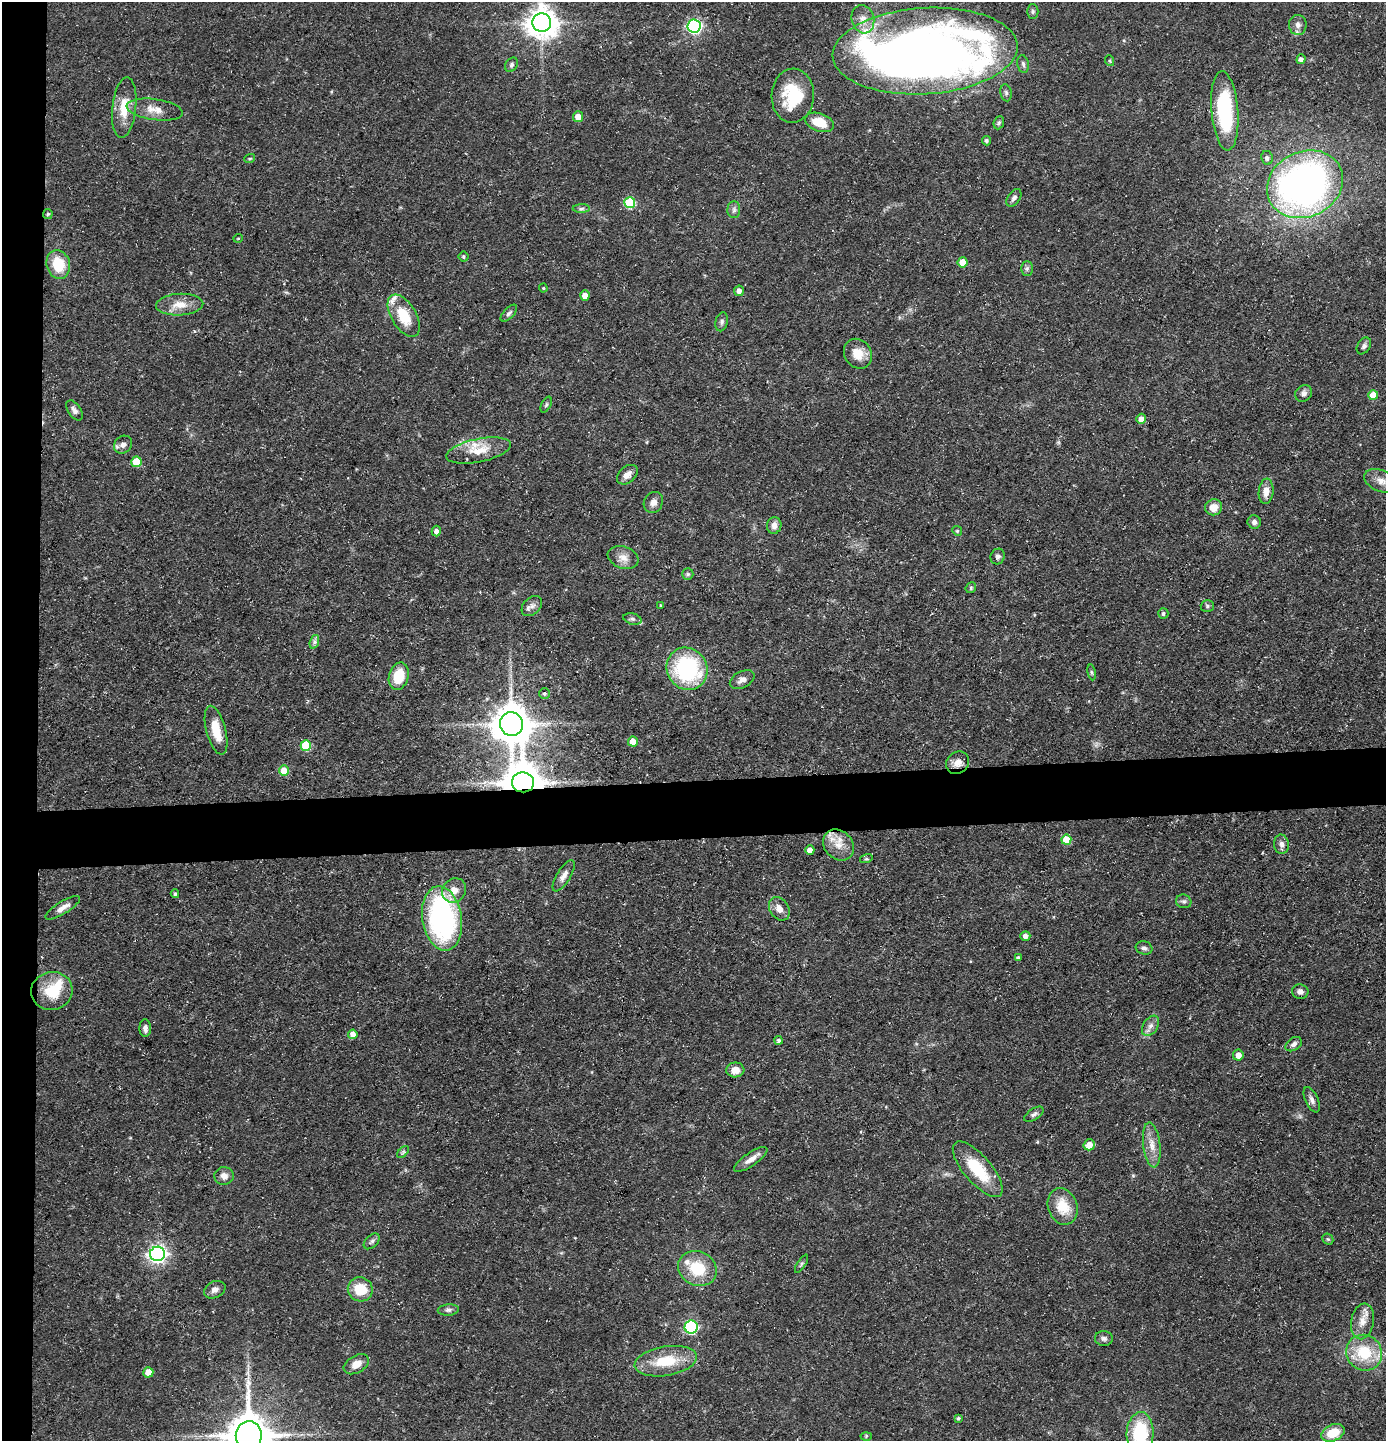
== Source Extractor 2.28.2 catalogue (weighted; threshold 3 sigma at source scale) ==
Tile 4 of 3 x 3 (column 1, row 2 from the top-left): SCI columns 72-1455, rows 1440-2878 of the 4292 x 4317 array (HDU 1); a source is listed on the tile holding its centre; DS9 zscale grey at full resolution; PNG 1388 x 1443 px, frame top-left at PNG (2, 2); each listed source drawn as its Kron ellipse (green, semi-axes under 4 px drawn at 4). Shown black and unused: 7% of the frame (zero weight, under 3 of 5 exposures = <1% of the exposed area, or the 3 px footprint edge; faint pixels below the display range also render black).
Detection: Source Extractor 2.28.2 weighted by HDU 2 'WHT'; one run over the whole footprint, this tile lists its part. Background 0.0975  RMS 0.0046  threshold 0.0207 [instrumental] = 3 sigma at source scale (4.5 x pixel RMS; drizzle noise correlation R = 1.50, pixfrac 1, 0.05/0.05 arcsec/px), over >= 5 px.
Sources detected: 141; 2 inside a brighter object's white glare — neither listed nor drawn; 6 inside a brighter listed object's ellipse — not listed separately; the other 133 listed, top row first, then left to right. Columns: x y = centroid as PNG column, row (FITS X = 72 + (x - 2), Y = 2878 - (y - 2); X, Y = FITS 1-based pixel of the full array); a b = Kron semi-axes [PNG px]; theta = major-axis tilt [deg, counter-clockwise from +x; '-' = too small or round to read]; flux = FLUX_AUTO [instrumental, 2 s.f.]
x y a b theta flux
1033 12 7 5 -89 1
863 19 14 11 -74 4.8
542 23 9 9 - 730
1298 25 10 9 - 2.4
694 26 6 6 - 95
925 51 93 43 4 280
1301 59 5 4 - 1.9
1110 61 5 3 - 0.54
1023 64 9 5 -80 1.3
512 65 8 6 58 1.2
1006 93 8 5 -79 1.2
793 96 27 21 87 25
124 108 30 12 84 10
155 110 28 10 -8 6.7
1225 111 40 13 -85 46
578 117 5 5 - 4.2
819 122 15 9 -20 8.7
999 123 7 5 68 0.81
986 141 4 4 - 0.89
250 158 5 3 - 0.52
1267 158 7 6 - 1.5
1305 184 39 32 26 230
1014 198 10 6 56 1.6
630 203 5 5 - 29
581 208 9 4 1 1.2
734 210 8 6 89 1.4
48 214 5 4 - 0.54
238 238 5 3 - 0.39
463 257 5 5 - 0.72
962 262 5 5 - 6.9
58 264 15 11 -74 13
1027 268 7 6 - 1.1
543 288 4 4 - 0.5
739 291 5 5 - 2.2
585 296 5 4 - 3.9
180 305 23 11 3 7
509 313 10 5 45 1.3
404 316 23 12 -59 14
722 322 9 6 77 1.3
1364 346 9 6 56 1.4
858 354 15 13 -56 7.1
1304 393 9 7 48 1.9
1373 395 5 5 - 9
546 405 8 4 63 0.88
74 410 11 6 -56 1.8
1141 419 5 4 - 3.4
123 445 9 8 - 2.3
479 450 33 11 12 10
136 462 5 5 - 13
627 475 12 8 41 3.3
1381 481 18 10 -21 4.9
1266 491 13 7 84 3.6
653 502 11 9 62 2.5
1214 507 8 8 - 4.9
1254 522 7 6 - 1.7
774 525 8 7 - 2.7
436 531 5 4 - 2.1
957 531 5 4 - 0.61
998 556 8 7 - 1.5
623 557 16 10 -20 4
688 574 6 5 - 0.85
971 588 6 5 - 0.71
660 605 4 2 - 0.32
532 606 12 8 46 2.3
1207 606 6 5 - 0.86
1163 613 5 5 - 0.94
632 619 9 5 -16 1.3
314 642 7 4 71 1.1
687 669 21 20 - 53
1092 672 8 4 -81 0.71
399 676 14 9 75 13
742 680 13 8 28 2.7
544 693 5 5 - 0.83
511 724 12 11 - 1200
216 730 25 9 -75 10
633 742 5 5 - 5.9
306 745 5 5 - 18
958 763 12 10 39 3.7
284 771 5 5 - 9.5
523 782 11 10 - 1400
1066 840 5 5 - 10
1281 844 9 7 -85 2.1
838 845 17 14 -44 7
810 850 4 4 - 3.2
866 859 6 4 17 0.66
564 876 18 7 58 2.8
454 890 13 11 49 5
175 894 4 3 - 0.77
1184 901 8 6 -15 1.1
63 908 20 6 31 3.6
779 909 12 9 -57 3.9
442 918 32 19 -81 92
1025 936 5 5 - 2.4
1144 948 8 6 -16 1.4
1018 958 4 4 - 0.97
52 991 21 19 14 15
1300 992 8 7 - 1.8
1150 1026 11 7 56 2.5
145 1028 9 5 88 2.1
353 1034 5 4 - 3.5
778 1040 4 4 - 1
1294 1044 9 6 34 1.7
1238 1055 5 5 - 3.8
735 1070 9 7 3 4.4
1312 1100 14 6 -65 2.1
1034 1114 11 5 33 1.4
1089 1145 5 5 - 6
1152 1145 22 8 -83 5.5
403 1152 7 4 46 0.81
751 1159 19 6 35 3.6
978 1169 35 13 -49 19
224 1176 10 9 - 2.7
1063 1206 19 14 -71 11
1328 1239 6 5 - 0.74
372 1241 9 6 45 1.4
157 1254 7 7 - 180
802 1264 10 4 57 0.86
697 1268 20 17 -25 17
360 1289 12 12 - 11
215 1290 11 8 27 2.3
448 1310 10 5 4 1.5
1362 1321 18 11 80 5.3
691 1327 6 6 - 62
1104 1338 9 7 -3 1.5
1364 1353 18 17 - 19
666 1361 31 14 9 17
356 1364 13 8 30 4.4
148 1372 5 5 - 6.4
958 1418 4 4 - 0.67
1140 1433 21 13 87 29
1333 1433 12 8 22 11
249 1435 14 13 - 1700
866 1436 5 3 - 0.54
Overlapping masked pixels (flux is a lower limit): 1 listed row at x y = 523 782
Isophote crosses this tile's border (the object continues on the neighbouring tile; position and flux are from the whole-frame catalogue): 2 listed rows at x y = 1140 1433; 249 1435